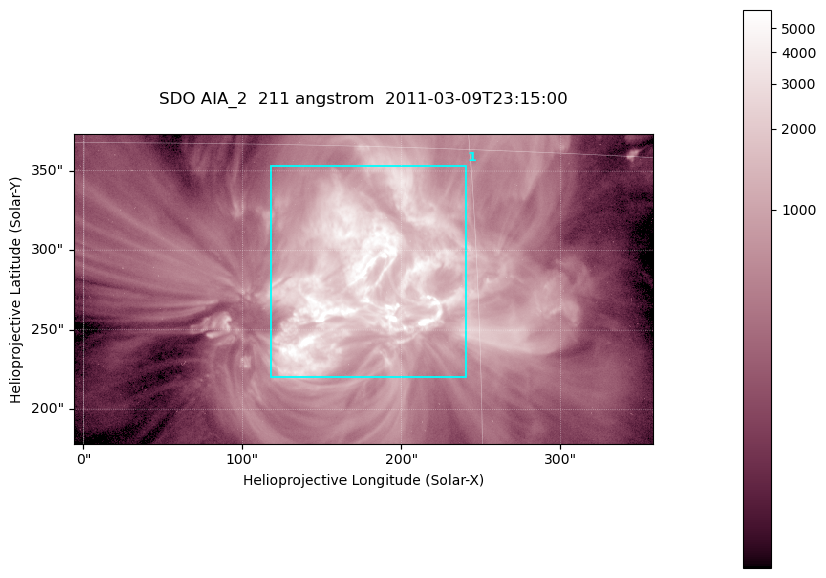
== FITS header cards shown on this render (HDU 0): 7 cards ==
TELESCOP= 'SDO     '           /
INSTRUME= 'AIA_2   '           /
WAVELNTH=                  211 /
WAVEUNIT= 'angstrom'           /
DATE-OBS= '2011-03-09T23:15:00.62' /
CTYPE1  = 'HPLN-TAN'           /
CTYPE2  = 'HPLT-TAN'           /

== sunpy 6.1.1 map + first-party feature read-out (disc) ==
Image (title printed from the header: SDO AIA_2  211 angstrom  2011-03-09T23:15:00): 606 x 324 px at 0.601 arcsec/px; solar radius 967 arcsec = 1609 px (partial field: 2.4% of the solar disc is inside the frame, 100% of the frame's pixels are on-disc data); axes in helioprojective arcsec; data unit not stated in the header (colour bar unlabelled)
Pointing: header CRPIX1/2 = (2040.79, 2040.71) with CRVAL1/2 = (0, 0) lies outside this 606 x 324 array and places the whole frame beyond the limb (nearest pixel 1.39 R_sun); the SolarSoft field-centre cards XCEN/YCEN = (175.9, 275.7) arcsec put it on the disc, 1860 arcsec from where CRPIX/CRVAL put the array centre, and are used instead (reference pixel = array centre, CRVAL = XCEN/YCEN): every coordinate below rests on XCEN/YCEN
Orientation: roll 0.0565 deg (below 1 deg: not rotated)
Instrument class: DISC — disc imager (sunpy class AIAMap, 211 A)
Bright regions (active regions / flare kernels): reference = the on-disc median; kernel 5 px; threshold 5 sigma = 1803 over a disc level ~462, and >= 1.15x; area >= 196 px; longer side >= 4 px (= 2.4 arcsec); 1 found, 1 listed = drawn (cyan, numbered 1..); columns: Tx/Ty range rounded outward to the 2 arcsec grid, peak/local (2 s.f.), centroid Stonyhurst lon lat
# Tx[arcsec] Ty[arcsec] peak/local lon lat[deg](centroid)
1 118..242 220..354 22 +11 +10